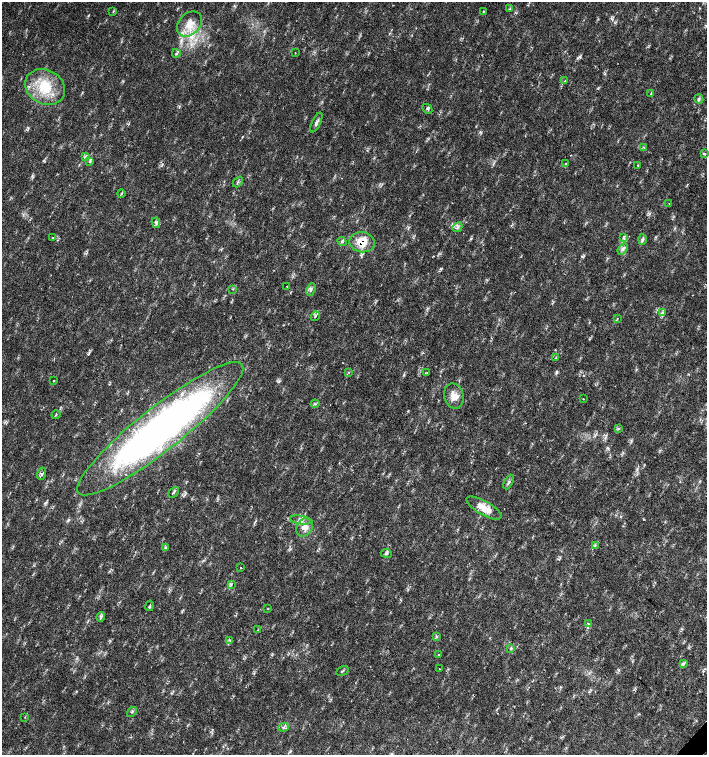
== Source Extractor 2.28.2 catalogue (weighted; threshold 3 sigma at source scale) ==
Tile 6 of 4 x 4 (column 2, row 2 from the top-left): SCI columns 1635-3043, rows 3013-4517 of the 6023 x 6029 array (HDU 1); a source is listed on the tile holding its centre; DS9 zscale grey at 2 x 2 block average (1 PNG px = mean of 2 x 2 image px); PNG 709 x 757 px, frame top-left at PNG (2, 2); each listed source drawn as its Kron ellipse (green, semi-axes under 4 px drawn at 4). Shown black and unused: <1% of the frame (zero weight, under 2 of 3 exposures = <1% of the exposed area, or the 3 px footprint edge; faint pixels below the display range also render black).
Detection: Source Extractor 2.28.2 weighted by HDU 2 'WHT'; one run over the whole footprint, this tile lists its part. Background 0.0239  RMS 0.0033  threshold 0.0147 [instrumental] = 3 sigma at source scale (4.5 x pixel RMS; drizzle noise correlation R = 1.50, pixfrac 1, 0.0396/0.0396 arcsec/px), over >= 5 px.
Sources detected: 74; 1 cosmic-ray / hot-pixel residue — neither listed nor drawn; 2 inside a brighter listed object's ellipse — not listed separately; the other 71 listed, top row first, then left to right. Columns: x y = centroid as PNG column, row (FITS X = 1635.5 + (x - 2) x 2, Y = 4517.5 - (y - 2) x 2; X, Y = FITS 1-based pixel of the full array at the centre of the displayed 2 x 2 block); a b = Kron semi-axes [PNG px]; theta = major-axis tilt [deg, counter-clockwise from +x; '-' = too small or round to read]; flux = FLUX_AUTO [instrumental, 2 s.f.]
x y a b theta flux
509 9 3 2 - 0.53
113 11 3 2 - 0.56
483 12 3 2 - 0.45
189 24 14 10 45 11
176 53 4 3 - 0.91
295 53 2 2 - 0.41
565 81 2 2 - 0.35
45 87 21 17 -28 27
651 94 4 2 - 0.74
699 99 5 3 - 1.4
427 109 5 2 - 0.76
316 122 11 3 64 2.1
644 147 4 2 - 0.49
704 154 2 2 - 2.1
85 157 3 3 - 0.88
90 161 3 2 - 0.68
566 163 3 2 - 0.54
638 165 2 2 - 0.71
238 182 6 2 49 0.73
121 193 4 2 - 0.74
669 203 2 2 - 0.7
156 223 5 4 - 1.6
457 227 5 3 - 1.6
52 238 2 2 - 0.85
623 238 4 2 - 0.89
642 239 5 3 - 1.6
342 241 5 3 - 1.2
362 242 13 10 -7 13
623 249 6 4 53 2.2
287 286 2 2 - 0.29
233 289 3 2 - 0.56
311 289 6 3 66 1.4
662 313 3 3 - 1
315 316 5 2 - 0.88
617 319 3 2 - 0.48
556 358 3 2 - 0.6
349 372 3 2 - 0.4
427 372 3 2 - 0.49
54 380 2 2 - 1.2
454 396 13 9 -75 7.9
583 399 2 2 - 0.4
315 404 4 3 - 0.86
56 414 4 2 - 0.6
160 429 104 22 38 420
618 429 4 2 - 0.79
42 474 6 4 70 1.5
509 482 8 4 63 1.8
173 492 6 3 45 1.2
484 508 19 7 -29 11
301 520 10 3 -8 2.9
305 527 10 7 57 5.2
595 545 3 2 - 0.7
165 547 4 2 - 0.72
386 553 5 3 - 1.3
240 568 2 2 - 0.34
231 584 4 3 - 0.97
149 606 5 3 - 0.89
268 608 3 2 - 0.4
101 617 4 3 - 1.3
588 624 3 2 - 0.63
258 630 3 2 - 0.4
437 636 4 2 - 0.78
229 640 4 2 - 0.91
511 649 3 3 - 1.1
439 654 2 2 - 0.48
684 664 3 3 - 1.1
439 669 2 2 - 0.64
342 671 6 2 30 0.61
132 712 5 2 - 0.58
25 717 2 2 - 0.35
283 727 5 3 - 1.8
Overlapping masked pixels (flux is a lower limit): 1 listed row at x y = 362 242
Diffuse or blended objects may show on this block-average render without a row.